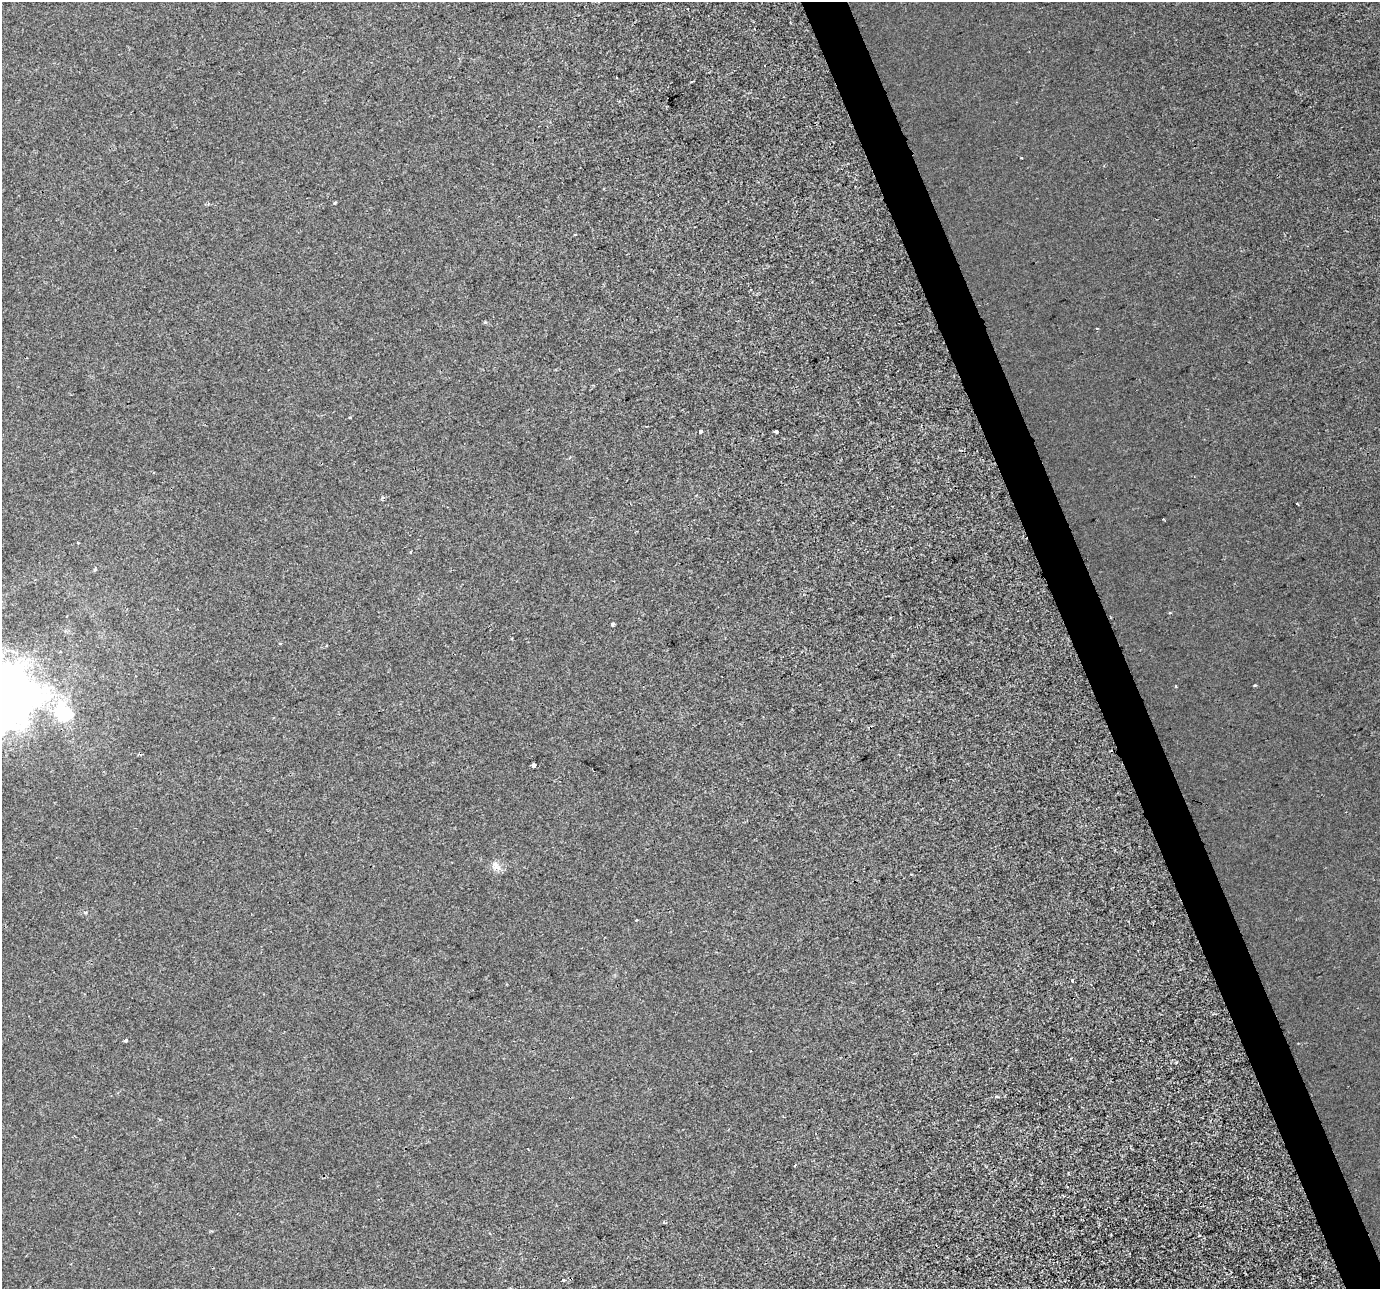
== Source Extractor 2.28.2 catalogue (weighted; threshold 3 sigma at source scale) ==
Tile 6 of 4 x 4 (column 2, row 2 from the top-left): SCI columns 1379-2756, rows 2705-3991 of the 5513 x 5354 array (HDU 1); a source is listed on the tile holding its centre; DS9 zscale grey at full resolution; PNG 1382 x 1291 px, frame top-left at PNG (2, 2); no overlay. Shown black and unused: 3% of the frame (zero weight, under 2 of 3 exposures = <1% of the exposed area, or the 3 px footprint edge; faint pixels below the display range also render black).
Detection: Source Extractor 2.28.2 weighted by HDU 2 'WHT'; one run over the whole footprint, this tile lists its part. Background 2.73e-04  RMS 0.0029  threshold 0.0131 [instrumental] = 3 sigma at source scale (4.5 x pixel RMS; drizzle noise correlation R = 1.50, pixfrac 1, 0.0396/0.0396 arcsec/px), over >= 5 px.
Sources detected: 28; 1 inside a brighter object's white glare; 6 cosmic-ray / hot-pixel residue — not listed; the other 21 listed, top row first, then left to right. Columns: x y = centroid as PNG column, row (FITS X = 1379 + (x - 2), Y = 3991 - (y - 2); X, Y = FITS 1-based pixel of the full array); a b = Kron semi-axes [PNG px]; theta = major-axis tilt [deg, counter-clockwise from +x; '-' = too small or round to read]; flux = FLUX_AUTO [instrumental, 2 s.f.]
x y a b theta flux
692 81 4 3 - 0.27
335 203 4 3 - 0.33
485 322 4 4 - 0.38
350 417 4 2 - 0.25
701 431 4 3 - 2.1
776 431 3 3 - 1.5
1298 504 4 2 - 0.28
78 543 3 2 - 0.27
612 624 4 3 - 2
1255 685 4 3 - 0.29
19 692 34 16 -14 70
64 712 30 23 -52 16
533 765 4 3 - 2.1
495 866 13 10 -52 2.2
636 920 3 3 - 0.48
1072 981 4 3 - 1.5
126 1040 3 3 - 1.3
997 1097 3 3 - 0.67
528 1149 3 2 - 0.24
664 1222 3 2 - 0.47
564 1280 3 3 - 2.2
Unlisted compact peaks at least as high as the median listed source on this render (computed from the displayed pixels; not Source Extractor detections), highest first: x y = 1021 158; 1176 686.